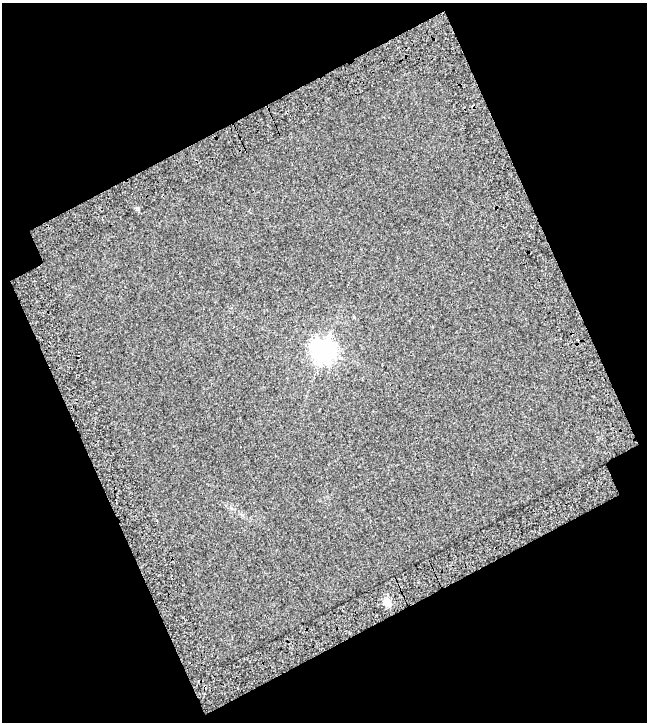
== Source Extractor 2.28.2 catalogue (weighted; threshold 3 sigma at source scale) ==
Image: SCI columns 76-720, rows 45-764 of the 796 x 809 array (HDU 1 of 3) = the unmasked area's bounding box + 8 px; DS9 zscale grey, full resolution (1 PNG px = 1 image px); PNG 649 x 724 px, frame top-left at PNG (2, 3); no overlay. Shown black and unused: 45% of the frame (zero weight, under 3 of 5 exposures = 22% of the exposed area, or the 3 px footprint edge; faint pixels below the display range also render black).
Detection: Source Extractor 2.28.2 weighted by HDU 2 'WHT'. Background 0.0203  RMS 0.0093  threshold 0.0418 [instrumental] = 3 sigma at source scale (4.5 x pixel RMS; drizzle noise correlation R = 1.50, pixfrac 1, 0.0396/0.0396 arcsec/px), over >= 5 px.
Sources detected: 4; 1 cosmic-ray / hot-pixel residue — not listed; the other 3 listed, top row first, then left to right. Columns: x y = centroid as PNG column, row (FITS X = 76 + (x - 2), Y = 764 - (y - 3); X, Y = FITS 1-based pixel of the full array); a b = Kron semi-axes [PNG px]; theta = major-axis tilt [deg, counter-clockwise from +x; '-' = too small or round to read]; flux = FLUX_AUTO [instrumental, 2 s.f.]
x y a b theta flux
137 209 6 4 -71 1.1
323 351 8 8 - 620
387 602 5 5 - 23